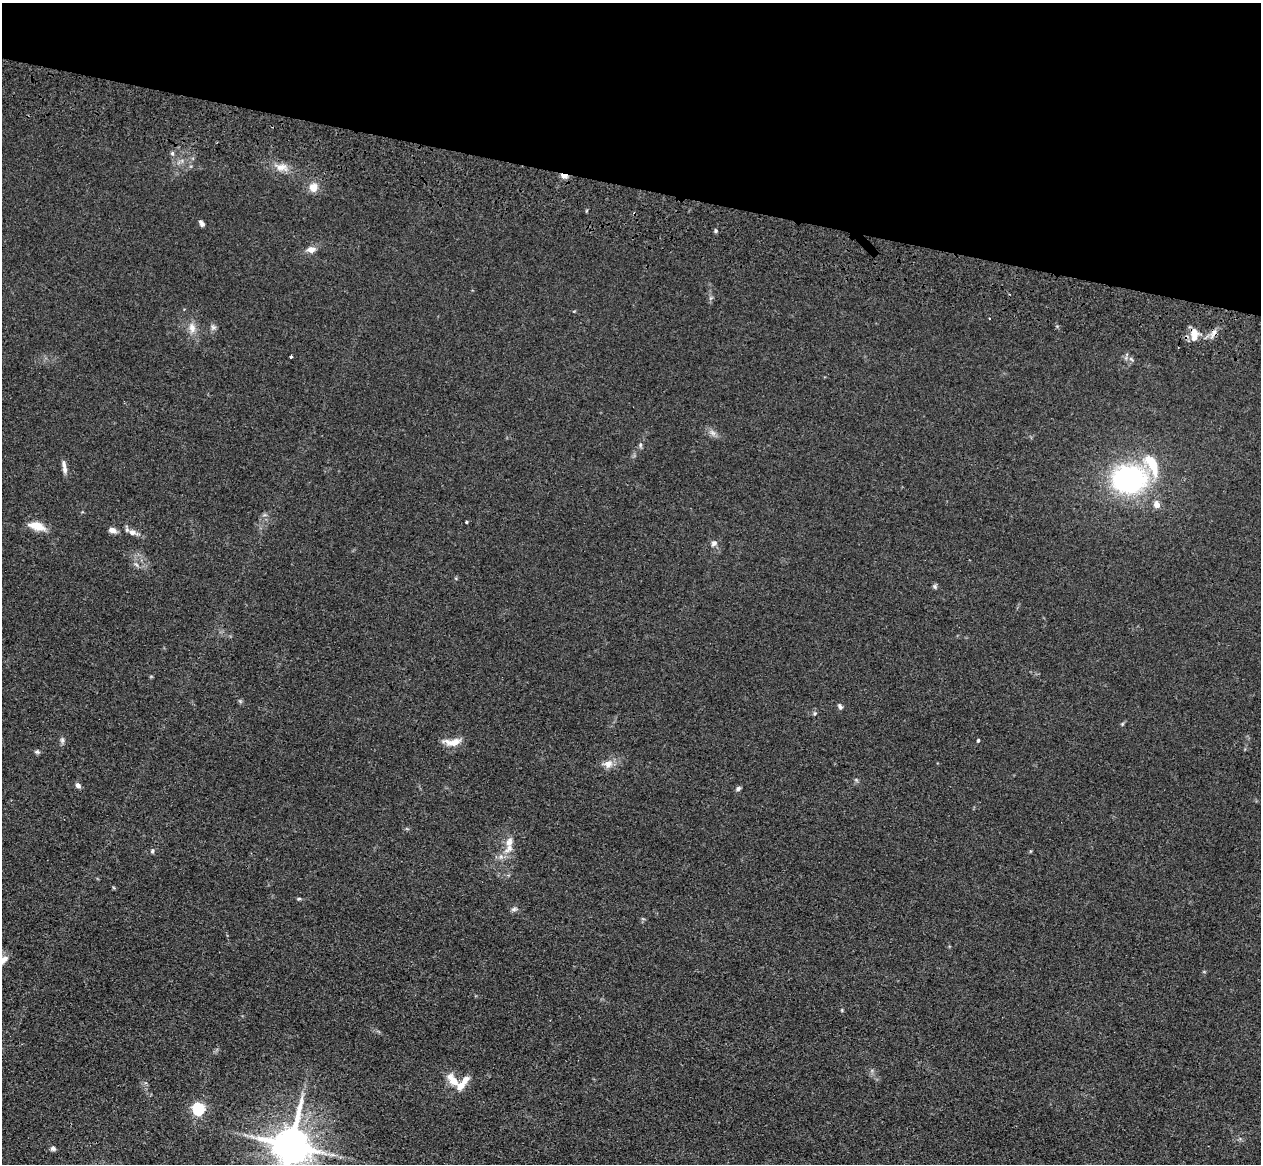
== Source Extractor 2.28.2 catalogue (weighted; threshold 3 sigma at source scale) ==
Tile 2 of 4 x 4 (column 2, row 1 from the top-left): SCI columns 1296-2554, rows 3847-5008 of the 5109 x 5248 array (HDU 1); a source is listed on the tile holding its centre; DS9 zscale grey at full resolution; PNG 1263 x 1166 px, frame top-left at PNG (2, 3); no overlay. Shown black and unused: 16% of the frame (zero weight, under 3 of 4 exposures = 6% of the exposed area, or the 3 px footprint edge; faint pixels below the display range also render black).
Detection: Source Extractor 2.28.2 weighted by HDU 2 'WHT'; one run over the whole footprint, this tile lists its part. Background 0.0611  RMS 0.0075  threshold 0.0338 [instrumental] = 3 sigma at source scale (4.5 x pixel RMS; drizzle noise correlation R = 1.50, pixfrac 1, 0.05/0.05 arcsec/px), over >= 5 px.
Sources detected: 47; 2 inside a brighter listed object's ellipse — not listed separately; the other 45 listed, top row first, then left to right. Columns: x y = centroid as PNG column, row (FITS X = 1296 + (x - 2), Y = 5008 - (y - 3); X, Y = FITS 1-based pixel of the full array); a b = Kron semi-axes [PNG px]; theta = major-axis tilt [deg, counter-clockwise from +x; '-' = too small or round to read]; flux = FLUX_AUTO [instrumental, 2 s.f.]
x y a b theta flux
172 153 6 5 - 1.2
281 167 16 9 10 7
564 176 10 5 -10 3.7
313 187 10 9 - 7.1
202 223 8 5 -56 2.2
716 231 6 4 -84 1.1
311 249 11 8 3 4.8
989 319 3 3 - 2.3
213 327 8 6 -14 2
192 328 12 9 -83 6
1214 333 15 5 67 3.7
1194 335 17 9 86 8.6
291 357 3 3 - 0.86
713 433 11 5 -45 3
640 445 6 5 - 1.4
64 467 18 5 -80 4.1
1129 479 31 25 3 140
1157 505 5 5 - 6.8
466 522 3 3 - 0.89
37 526 20 9 -14 11
112 530 9 6 -22 4.5
132 532 9 8 - 4.3
714 543 9 7 37 2.8
935 586 7 5 -70 1.4
840 706 8 5 -57 1.7
815 713 5 5 - 1.1
1122 724 6 3 71 0.88
62 740 8 6 -89 1.9
978 740 4 3 - 1.1
453 742 24 8 3 8.9
37 752 7 5 -11 1.5
608 764 12 10 11 5.8
78 785 7 5 -48 2.7
738 789 7 5 34 1.8
509 842 16 9 78 7.5
152 851 6 4 79 1.4
299 899 6 4 1 0.99
514 909 8 5 10 1.9
842 1010 5 4 - 0.77
465 1080 13 8 49 6.2
454 1081 20 9 -48 12
198 1109 6 5 - 110
291 1145 12 10 82 2700
53 1149 6 5 - 1.9
332 1155 9 4 0 2.4
Overlapping masked pixels (flux is a lower limit): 3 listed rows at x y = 564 176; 1214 333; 1194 335
Isophote crosses this tile's border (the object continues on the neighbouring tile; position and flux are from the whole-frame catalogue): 1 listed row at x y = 291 1145